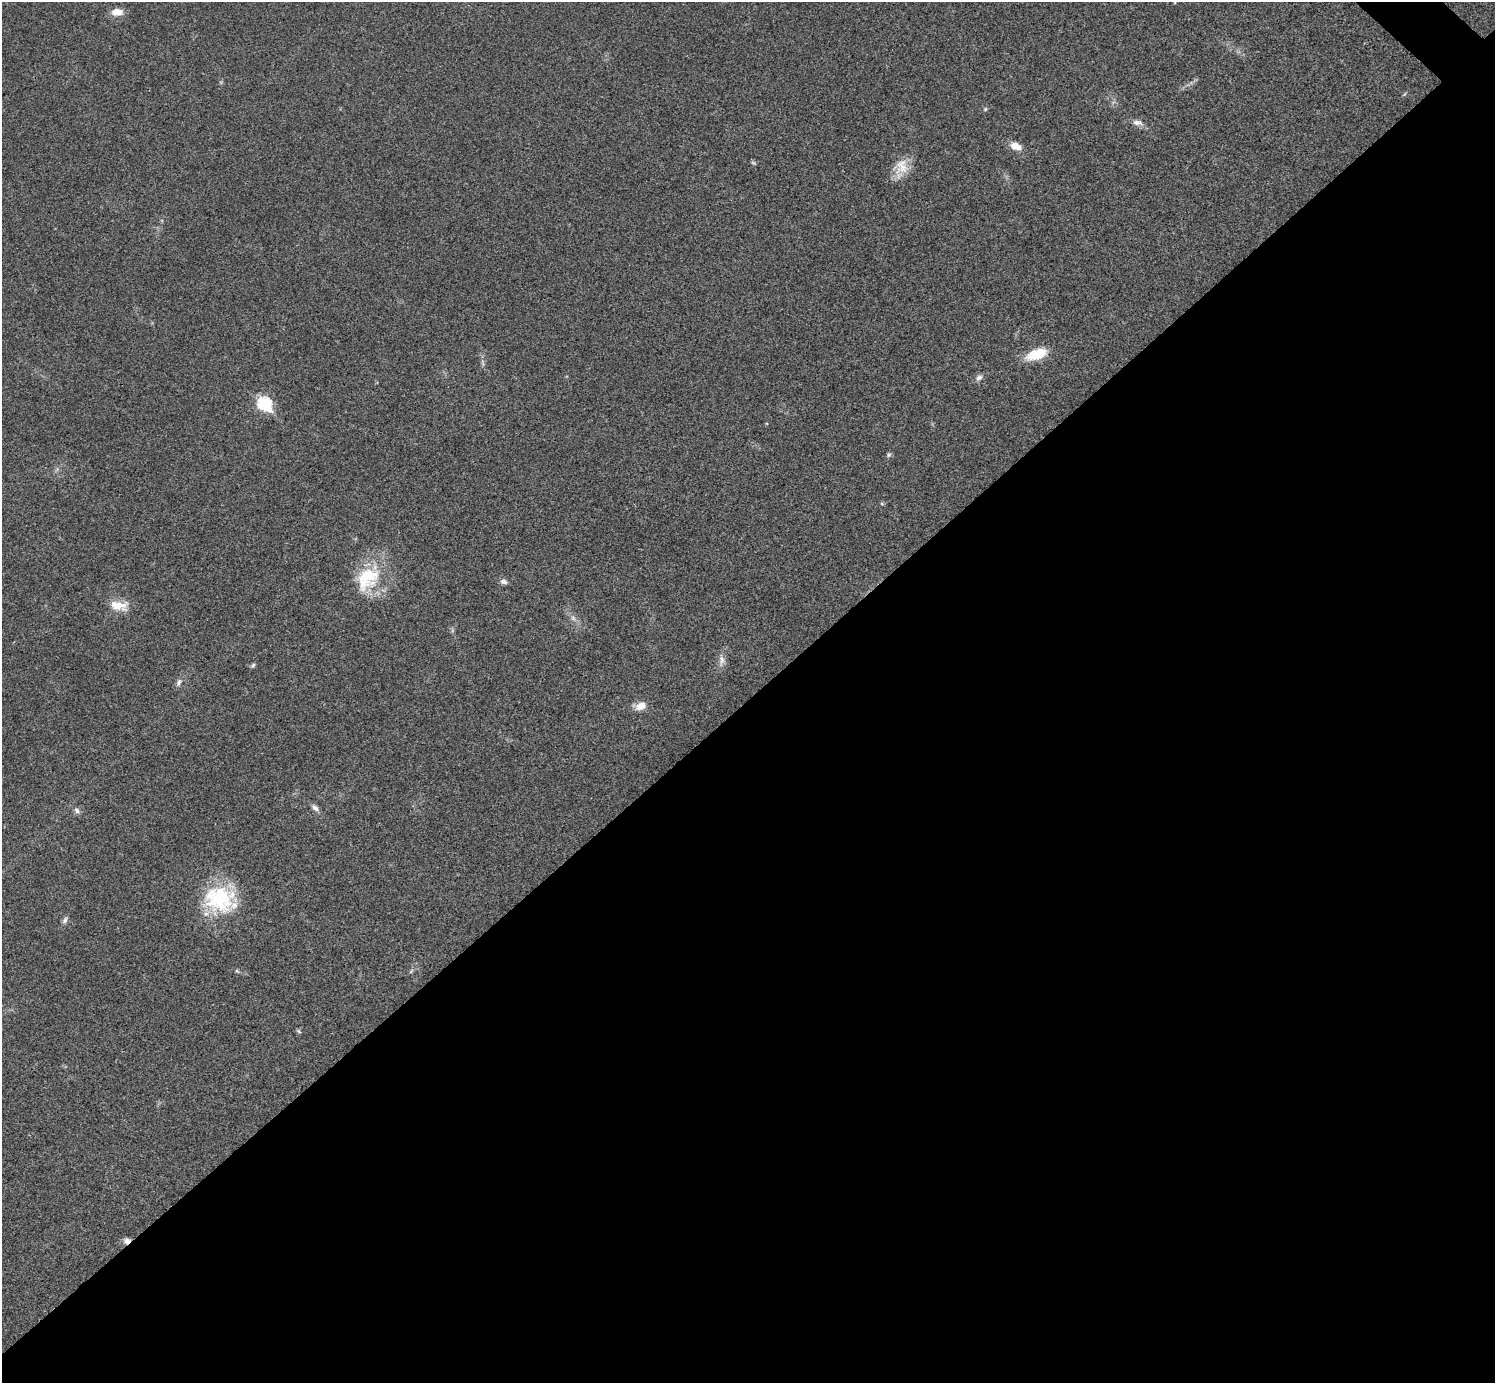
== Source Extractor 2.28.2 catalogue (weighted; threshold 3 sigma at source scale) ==
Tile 15 of 4 x 4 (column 3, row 4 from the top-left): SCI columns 2994-4486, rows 301-1681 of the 5983 x 5983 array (HDU 1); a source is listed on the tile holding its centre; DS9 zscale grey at full resolution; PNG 1497 x 1385 px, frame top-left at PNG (2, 2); no overlay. Shown black and unused: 50% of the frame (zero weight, under 3 of 4 exposures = <1% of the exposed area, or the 3 px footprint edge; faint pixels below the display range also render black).
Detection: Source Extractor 2.28.2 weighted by HDU 2 'WHT'; one run over the whole footprint, this tile lists its part. Background 0.0194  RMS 0.004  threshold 0.0179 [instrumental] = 3 sigma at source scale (4.5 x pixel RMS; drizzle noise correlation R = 1.50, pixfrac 1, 0.05/0.05 arcsec/px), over >= 5 px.
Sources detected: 26; all 26 listed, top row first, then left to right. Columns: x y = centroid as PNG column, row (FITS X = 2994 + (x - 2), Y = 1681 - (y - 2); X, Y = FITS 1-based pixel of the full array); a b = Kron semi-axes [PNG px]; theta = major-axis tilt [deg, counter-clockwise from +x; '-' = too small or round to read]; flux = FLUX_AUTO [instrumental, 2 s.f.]
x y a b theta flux
117 12 14 9 3 4
985 109 5 4 - 0.53
1137 123 15 7 -9 2.3
1016 146 14 9 -23 3.9
753 163 7 5 -30 0.6
901 167 26 18 71 7.5
1036 354 22 10 19 12
979 378 10 7 37 1.6
265 404 8 6 -44 48
889 455 6 6 - 0.76
882 504 6 3 -19 0.47
367 578 40 29 49 22
504 582 8 6 -16 1.6
119 606 24 12 -5 6.3
573 618 7 6 - 1.3
721 660 16 8 89 2.5
253 665 6 5 - 0.71
179 682 10 6 64 1.4
640 706 14 9 24 3.8
315 808 11 7 -41 1.6
77 810 9 6 -53 1.3
220 899 43 33 -11 32
65 920 10 6 54 1.2
411 971 8 4 53 0.63
299 1031 7 4 -45 0.55
127 1241 9 7 14 1.9
Overlapping masked pixels (flux is a lower limit): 1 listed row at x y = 127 1241